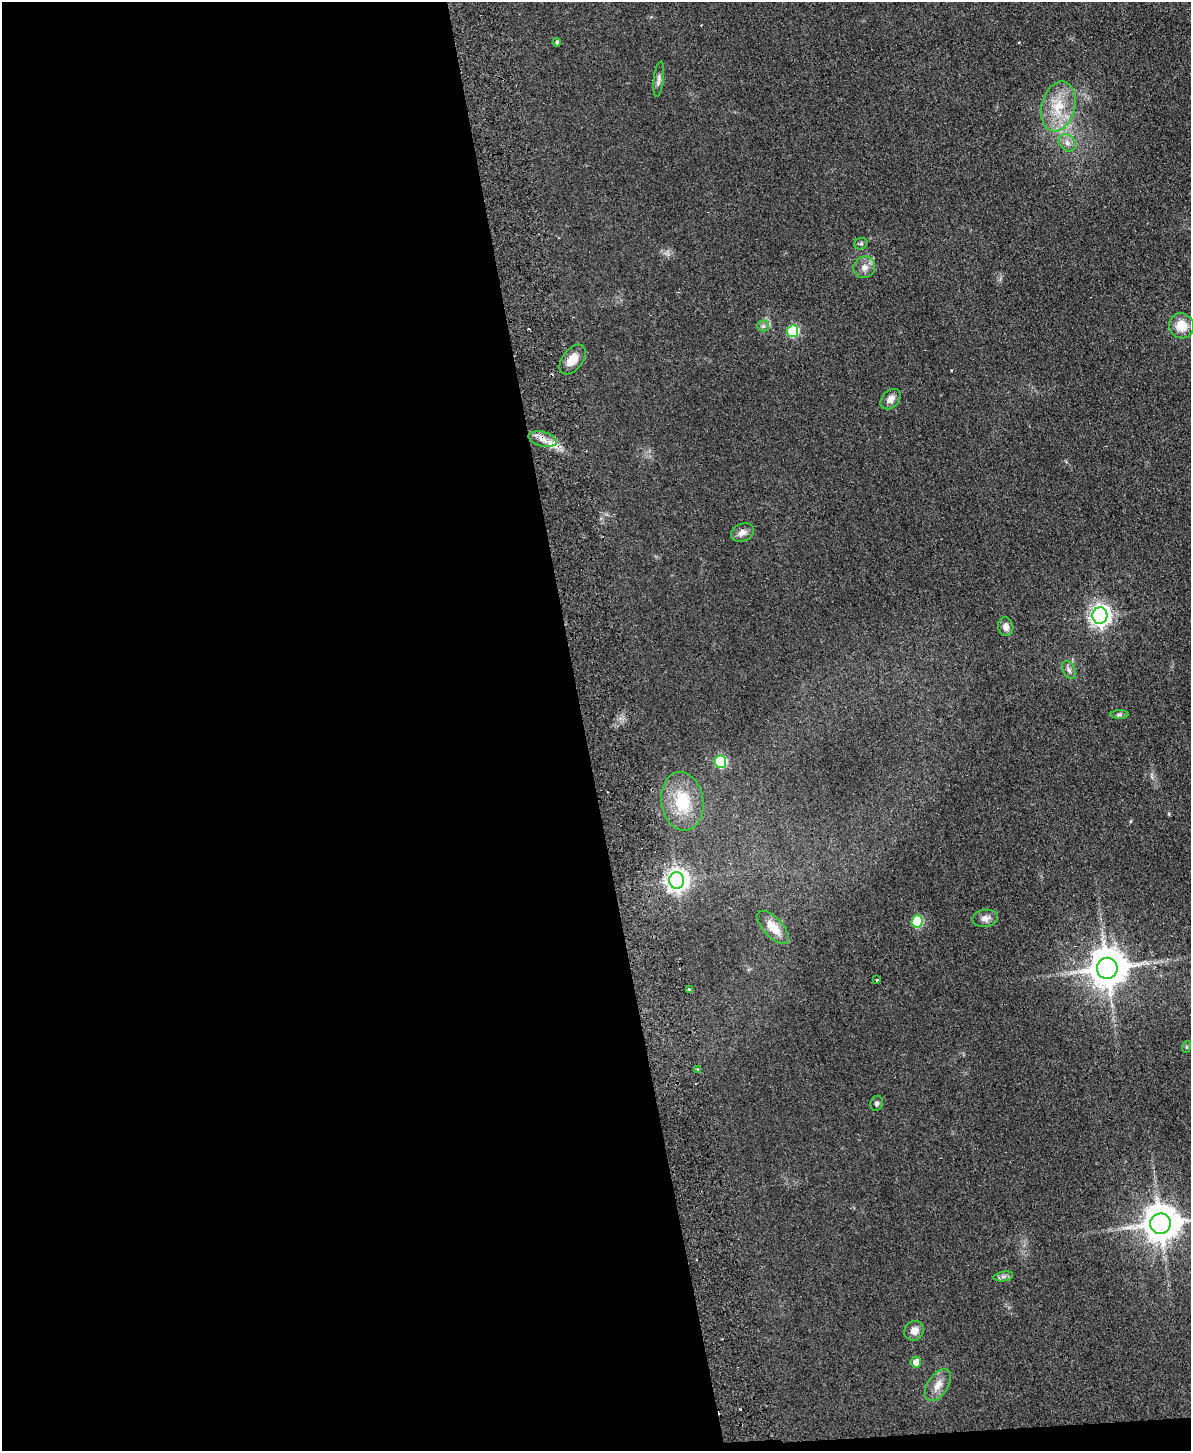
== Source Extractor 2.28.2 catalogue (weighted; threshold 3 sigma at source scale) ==
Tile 9 of 4 x 3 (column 1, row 3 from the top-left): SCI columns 57-1245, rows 258-1706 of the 4869 x 4754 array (HDU 1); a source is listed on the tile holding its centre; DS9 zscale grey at full resolution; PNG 1193 x 1453 px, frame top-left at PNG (2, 2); each listed source drawn as its Kron ellipse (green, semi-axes under 4 px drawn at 4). Shown black and unused: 50% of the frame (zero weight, under 2 of 3 exposures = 3% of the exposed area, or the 3 px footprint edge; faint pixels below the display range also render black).
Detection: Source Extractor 2.28.2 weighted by HDU 2 'WHT'; one run over the whole footprint, this tile lists its part. Background 0.0633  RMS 0.0093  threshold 0.042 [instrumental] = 3 sigma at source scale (4.5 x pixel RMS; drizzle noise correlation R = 1.50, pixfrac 1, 0.05/0.05 arcsec/px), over >= 5 px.
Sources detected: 35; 1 cosmic-ray / hot-pixel residue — neither listed nor drawn; the other 34 listed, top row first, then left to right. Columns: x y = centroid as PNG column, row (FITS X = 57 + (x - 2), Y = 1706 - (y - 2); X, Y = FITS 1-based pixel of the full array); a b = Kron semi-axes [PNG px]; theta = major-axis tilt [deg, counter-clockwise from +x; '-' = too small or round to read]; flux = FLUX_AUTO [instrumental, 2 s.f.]
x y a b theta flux
557 42 4 3 - 1.9
659 79 18 5 83 3.6
1058 106 25 16 76 28
1067 143 9 7 -45 4.6
861 244 7 5 23 1.7
864 267 11 10 - 6.1
763 326 5 5 - 1.7
1181 326 13 12 - 15
792 331 6 5 - 71
572 360 17 10 53 12
891 399 11 8 48 5.8
543 439 14 7 -15 7.4
742 532 12 8 24 5.7
1100 616 8 7 - 460
1006 627 9 7 -79 5
1069 670 9 6 -63 3
1119 715 9 4 0 1.8
720 762 6 6 - 82
682 801 29 21 -82 39
677 880 8 7 - 570
985 918 13 8 9 4.5
917 921 6 5 - 64
773 927 21 9 -47 13
1107 968 10 10 - 2600
877 980 3 3 - 3.4
689 990 3 3 - 5.7
1186 1047 6 4 71 0.98
698 1069 3 3 - 1.7
877 1103 7 6 - 2.3
1160 1224 10 10 - 2300
1003 1276 10 4 9 2.6
914 1331 10 9 - 6.1
916 1362 5 5 - 8.3
938 1385 18 10 56 9.1